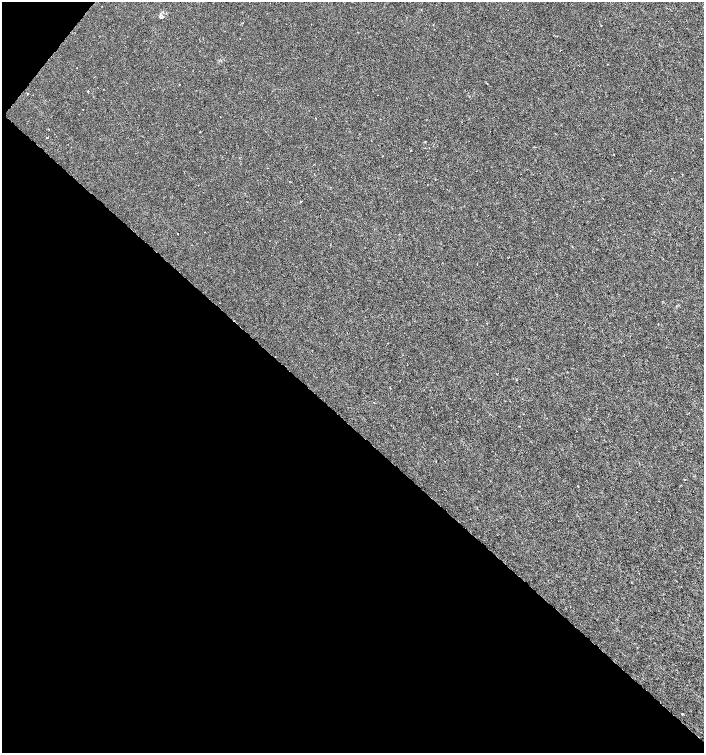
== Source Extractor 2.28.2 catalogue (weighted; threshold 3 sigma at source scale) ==
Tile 9 of 4 x 4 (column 1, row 3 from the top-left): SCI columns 173-1576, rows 1507-3007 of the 6029 x 6009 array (HDU 1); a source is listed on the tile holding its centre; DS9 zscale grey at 2 x 2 block average (1 PNG px = mean of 2 x 2 image px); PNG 706 x 755 px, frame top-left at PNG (2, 2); no overlay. Shown black and unused: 44% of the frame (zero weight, under 3 of 6 exposures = <1% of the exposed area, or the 3 px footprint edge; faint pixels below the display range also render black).
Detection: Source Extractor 2.28.2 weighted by HDU 2 'WHT'; one run over the whole footprint, this tile lists its part. Background 3.95e-05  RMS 0.001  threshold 0.00426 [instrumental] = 3 sigma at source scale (4.09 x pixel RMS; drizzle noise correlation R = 1.36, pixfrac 0.8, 0.0396/0.0396 arcsec/px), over >= 5 px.
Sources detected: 11; all 11 listed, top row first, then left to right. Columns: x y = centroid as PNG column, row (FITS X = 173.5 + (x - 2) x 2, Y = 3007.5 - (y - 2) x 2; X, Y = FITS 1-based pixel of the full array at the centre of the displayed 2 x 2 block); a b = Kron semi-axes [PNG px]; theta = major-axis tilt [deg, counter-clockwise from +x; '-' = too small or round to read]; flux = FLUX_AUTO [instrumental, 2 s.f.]
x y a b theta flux
160 17 4 2 - 0.18
242 23 2 2 - 0.096
433 25 2 2 - 0.16
88 91 2 2 - 0.21
27 94 2 2 - 0.27
614 154 2 2 - 0.14
301 202 2 2 - 0.25
205 232 2 2 - 0.065
519 426 2 2 - 0.083
684 480 2 2 - 0.11
682 714 2 2 - 0.21
Diffuse or blended objects may show on this block-average render without a row.